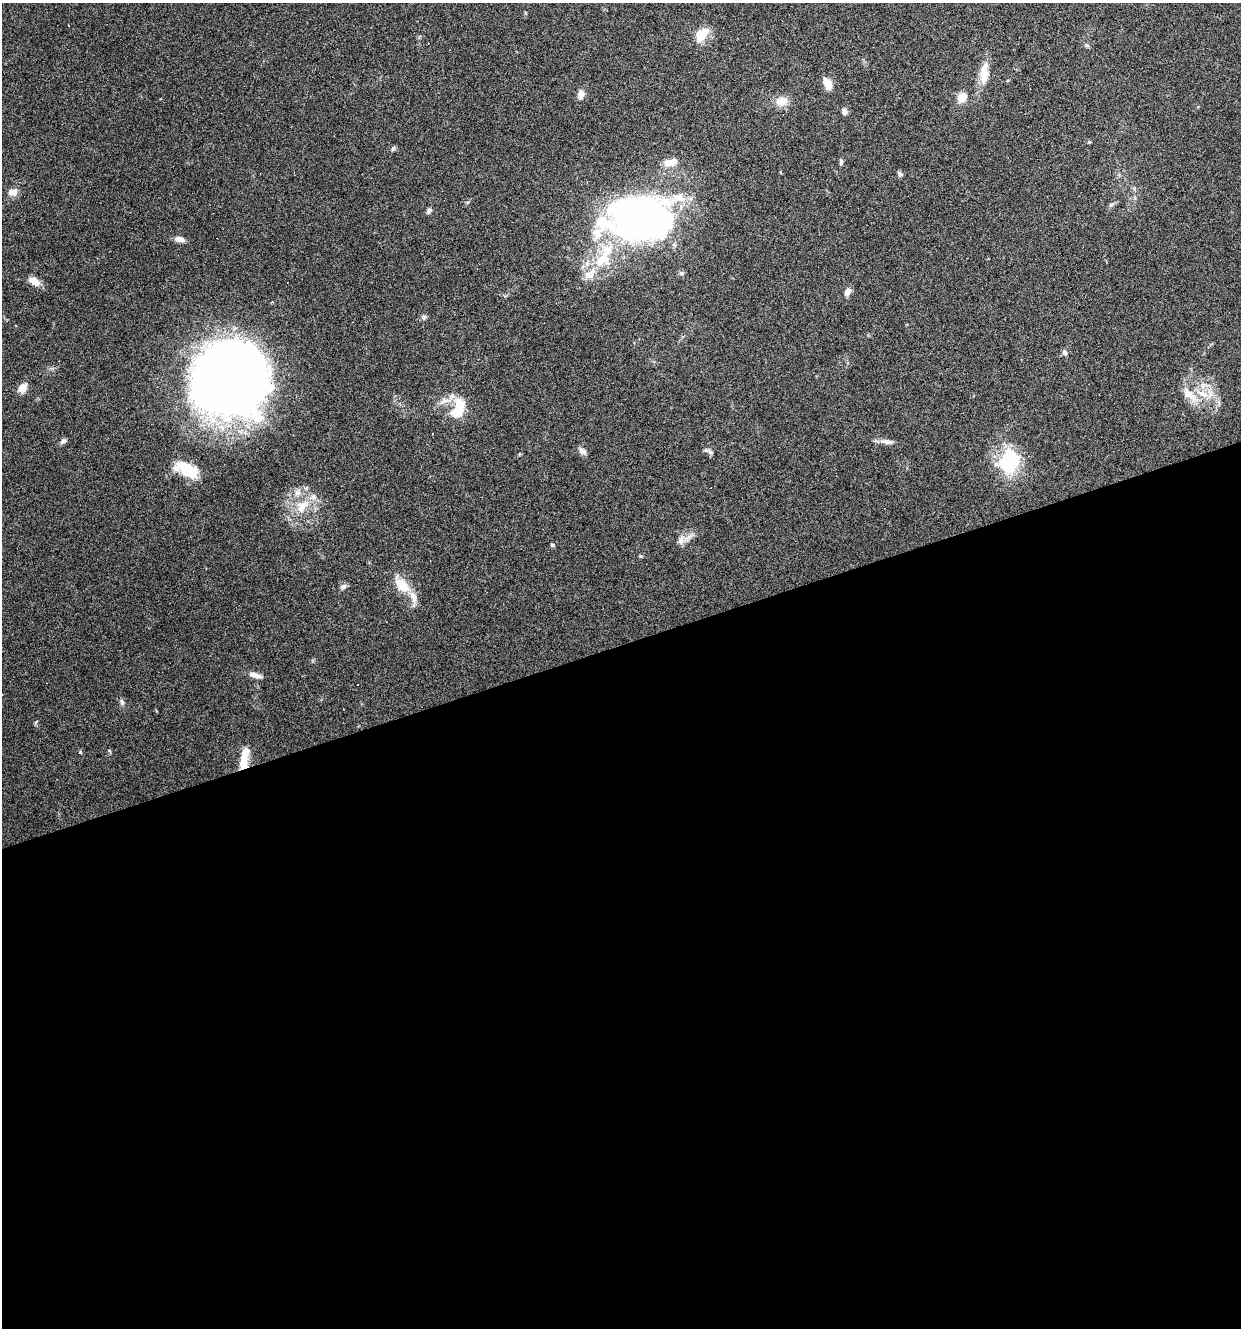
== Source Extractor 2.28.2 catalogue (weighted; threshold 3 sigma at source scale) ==
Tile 15 of 4 x 4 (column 3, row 4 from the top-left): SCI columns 2587-3825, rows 1-1326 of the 5121 x 5305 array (HDU 1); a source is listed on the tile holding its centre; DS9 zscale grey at full resolution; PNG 1243 x 1330 px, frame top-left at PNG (2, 3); no overlay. Shown black and unused: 52% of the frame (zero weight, under 3 of 6 exposures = <1% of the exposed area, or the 3 px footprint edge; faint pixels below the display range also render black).
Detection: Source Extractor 2.28.2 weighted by HDU 2 'WHT'; one run over the whole footprint, this tile lists its part. Background 0.0684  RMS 0.0041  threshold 0.0167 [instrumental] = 3 sigma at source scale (4.09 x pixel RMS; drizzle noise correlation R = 1.36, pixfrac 0.8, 0.0396/0.0396 arcsec/px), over >= 5 px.
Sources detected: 63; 1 inside a brighter object's white glare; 10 cosmic-ray / hot-pixel residue — not listed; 6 inside a brighter listed object's ellipse — not listed separately; the other 46 listed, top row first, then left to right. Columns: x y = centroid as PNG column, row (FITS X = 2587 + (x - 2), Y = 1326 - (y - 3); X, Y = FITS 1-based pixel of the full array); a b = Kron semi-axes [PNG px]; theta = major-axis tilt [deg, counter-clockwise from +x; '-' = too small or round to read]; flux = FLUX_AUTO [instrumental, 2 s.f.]
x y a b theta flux
701 35 23 13 50 6.3
1086 45 6 6 - 0.68
984 73 30 11 86 6.6
827 84 11 6 -60 6.4
581 95 13 8 82 2.4
962 98 10 8 64 5.3
781 101 16 13 10 4.2
844 111 7 6 - 1.5
1089 142 5 4 - 0.45
393 149 8 5 63 0.67
671 162 17 8 12 4.7
841 162 8 5 88 0.79
900 174 7 5 -55 1
13 192 13 9 17 2.7
429 211 8 6 63 0.94
641 215 65 34 -9 210
179 239 12 6 -8 2.3
604 257 52 18 66 20
682 273 7 6 - 0.92
34 281 16 9 -35 3.2
847 292 11 7 51 1.9
424 317 7 5 45 0.81
1065 352 8 6 -56 0.99
230 379 49 48 - 540
22 388 12 9 57 3.2
1189 395 28 10 -40 6.2
1219 402 7 4 -71 0.85
458 409 31 16 71 11
63 441 9 5 35 1.2
886 442 17 7 -6 2.3
582 451 12 7 -38 1.6
710 452 9 5 -27 1.1
1009 461 22 18 62 29
187 469 26 13 -25 14
297 493 11 9 52 2.8
302 506 24 12 50 8
681 540 16 11 29 3.3
552 545 5 4 - 0.7
401 585 19 11 -47 9.4
343 587 9 7 48 1.3
255 675 17 6 -16 2.4
122 702 8 5 -59 0.96
37 721 4 4 - 0.67
109 750 6 3 -20 0.37
80 752 5 5 - 0.47
243 763 19 12 88 5.5
Overlapping masked pixels (flux is a lower limit): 1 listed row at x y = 243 763